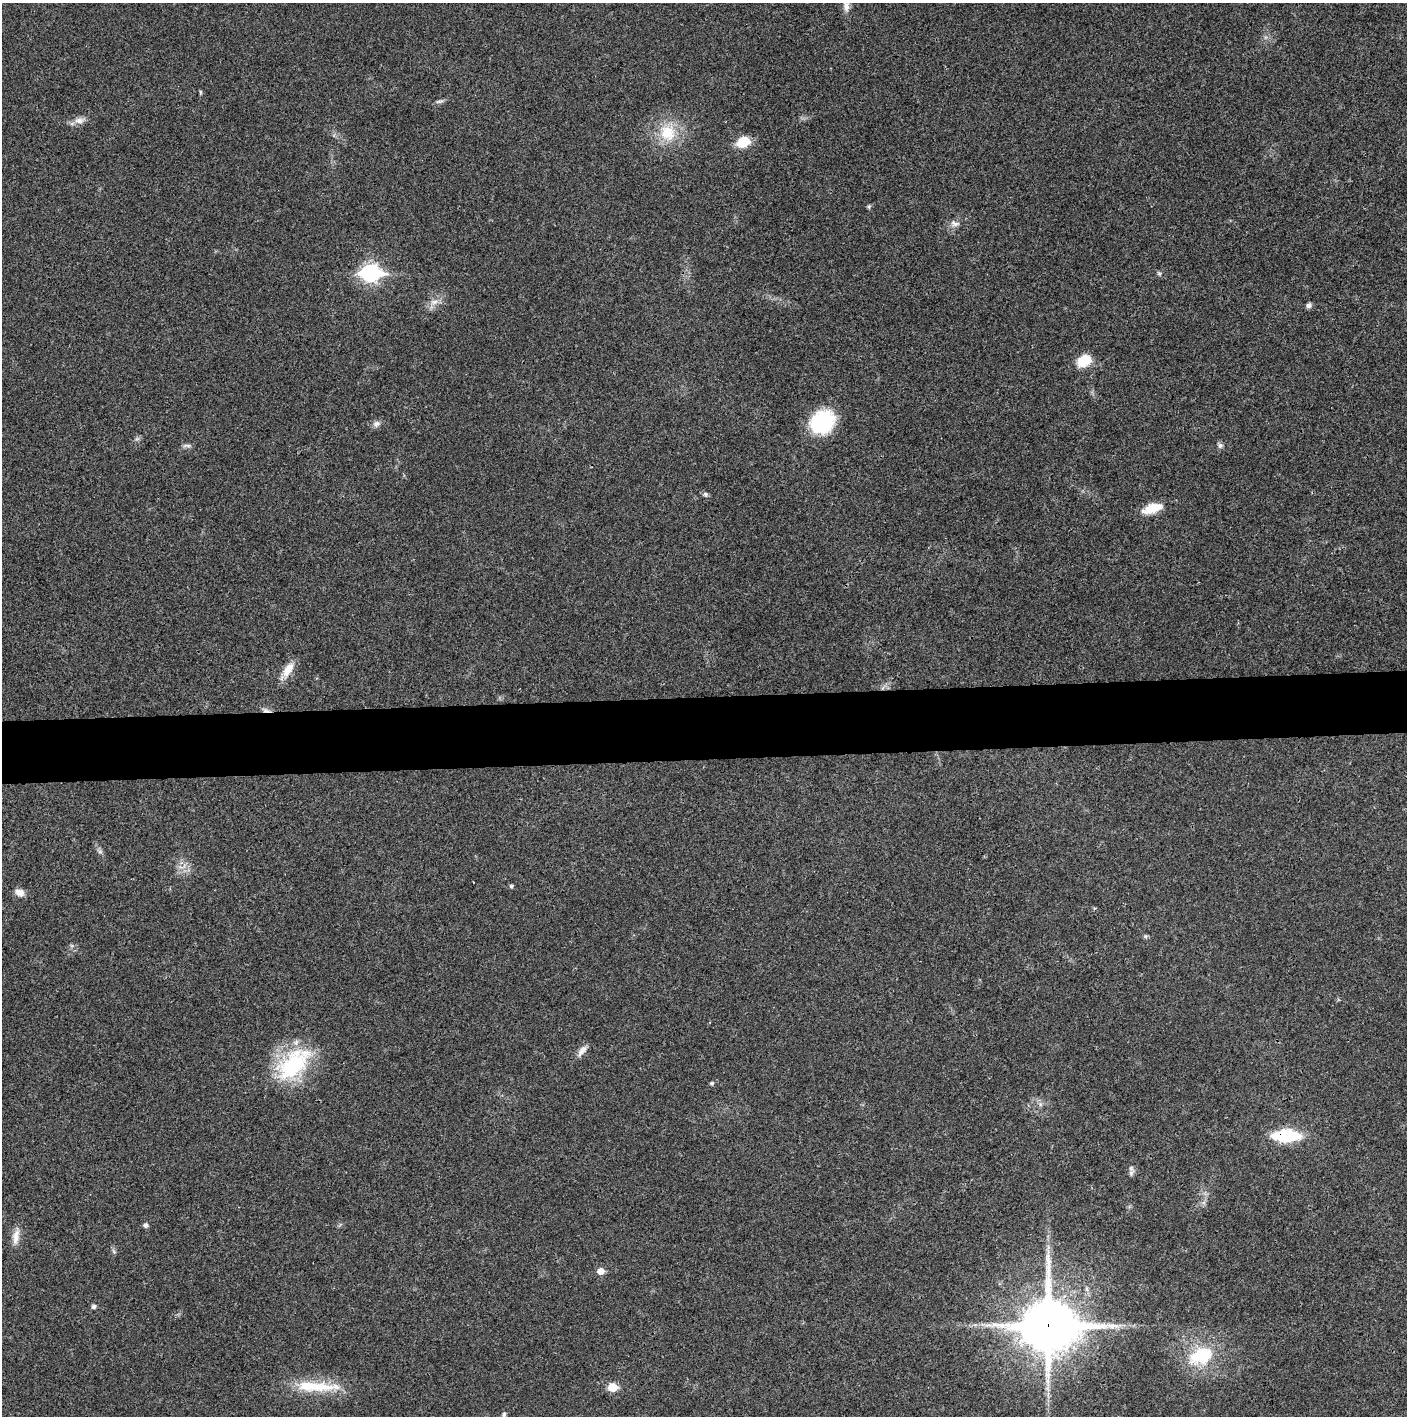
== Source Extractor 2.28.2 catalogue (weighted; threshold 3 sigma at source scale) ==
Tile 5 of 3 x 3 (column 2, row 2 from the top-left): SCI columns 1410-2814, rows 1416-2829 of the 4221 x 4243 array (HDU 1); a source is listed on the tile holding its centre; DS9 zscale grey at full resolution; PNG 1409 x 1418 px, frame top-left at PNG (2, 3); no overlay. Shown black and unused: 4% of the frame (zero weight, under 3 of 4 exposures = <1% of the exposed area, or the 3 px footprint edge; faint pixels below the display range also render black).
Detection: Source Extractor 2.28.2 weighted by HDU 2 'WHT'; one run over the whole footprint, this tile lists its part. Background 0.0195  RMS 0.0041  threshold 0.0185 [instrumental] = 3 sigma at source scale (4.5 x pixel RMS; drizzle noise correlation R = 1.50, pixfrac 1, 0.05/0.05 arcsec/px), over >= 5 px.
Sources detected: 39; all 39 listed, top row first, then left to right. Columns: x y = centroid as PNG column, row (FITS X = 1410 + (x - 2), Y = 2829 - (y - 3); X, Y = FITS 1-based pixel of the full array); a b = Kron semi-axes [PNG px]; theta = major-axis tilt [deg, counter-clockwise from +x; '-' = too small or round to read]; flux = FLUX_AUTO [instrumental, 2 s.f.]
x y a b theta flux
846 6 14 8 -86 2.6
201 92 6 4 -71 0.46
439 101 14 3 11 0.95
79 120 14 8 -4 2.7
667 133 22 21 - 14
743 142 11 9 27 11
869 207 6 4 -72 0.57
955 223 14 8 -15 2
370 273 9 7 0 140
1159 273 7 4 -44 0.69
434 302 11 7 10 2.3
1309 305 7 6 - 1.1
1084 361 14 10 33 9.8
822 422 25 21 35 29
376 424 10 7 25 1.7
187 445 13 4 2 1.1
1220 445 8 7 - 1.1
705 494 6 5 - 0.8
1152 508 23 9 16 8.5
288 670 22 10 58 5.3
266 710 13 5 -10 1.5
511 886 5 4 - 0.81
20 893 12 8 -22 2.6
1145 936 6 4 -71 0.58
582 1051 18 7 54 2.5
293 1064 53 28 43 37
712 1083 5 4 - 0.73
1286 1136 21 8 -1 36
1131 1173 8 6 89 1.2
146 1225 7 6 - 1
16 1237 21 8 80 3.7
114 1252 6 4 -20 0.59
601 1271 6 6 - 4
94 1306 5 5 - 1.2
1048 1325 20 18 -1 2000
1201 1356 31 21 21 21
315 1386 60 11 -3 18
612 1387 6 5 - 12
504 1414 6 5 - 0.79
Overlapping masked pixels (flux is a lower limit): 3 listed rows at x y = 266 710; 1286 1136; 1048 1325